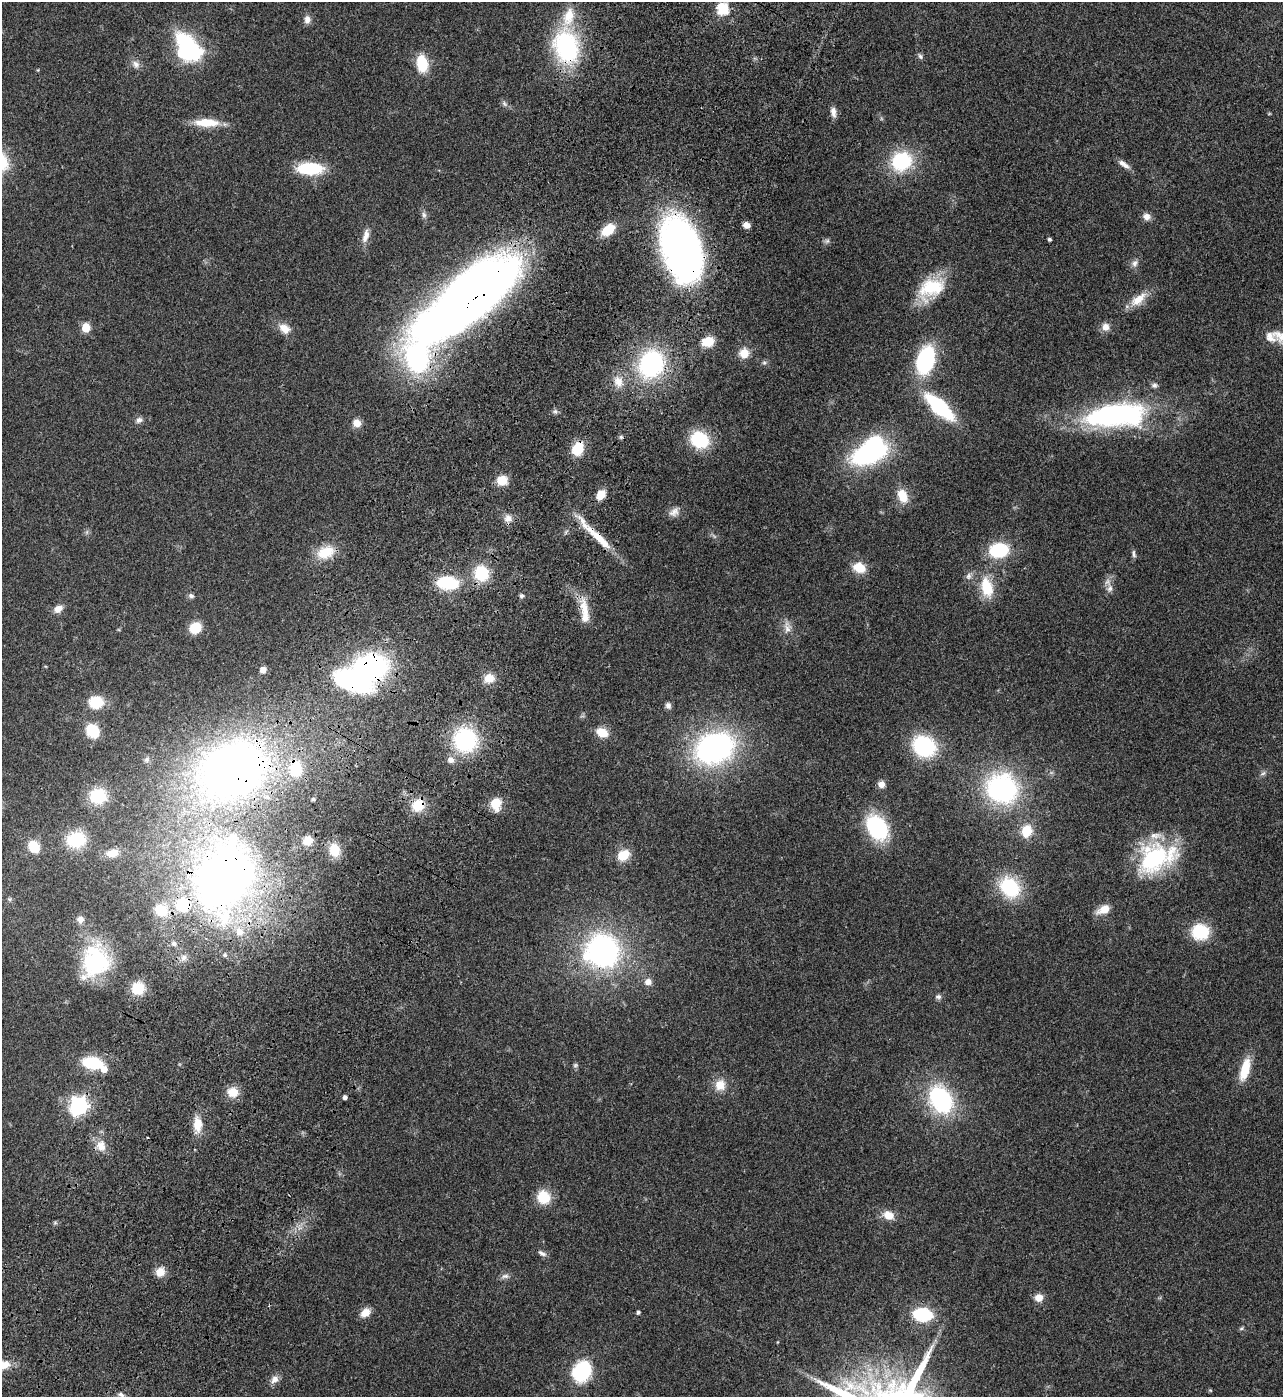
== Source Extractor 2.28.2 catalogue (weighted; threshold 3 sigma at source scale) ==
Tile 7 of 4 x 4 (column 3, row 2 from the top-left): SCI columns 2930-4210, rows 2995-4389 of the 5987 x 5985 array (HDU 1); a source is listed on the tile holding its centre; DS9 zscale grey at full resolution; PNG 1285 x 1399 px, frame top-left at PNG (2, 2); no overlay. Shown black and unused: <1% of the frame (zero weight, under 3 of 4 exposures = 13% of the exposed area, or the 3 px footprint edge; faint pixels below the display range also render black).
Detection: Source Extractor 2.28.2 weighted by HDU 2 'WHT'; one run over the whole footprint, this tile lists its part. Background 0.133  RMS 0.0074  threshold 0.0332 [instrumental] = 3 sigma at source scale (4.5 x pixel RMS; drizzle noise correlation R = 1.50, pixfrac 1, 0.05/0.05 arcsec/px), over >= 5 px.
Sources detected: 151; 4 too faint to see at this stretch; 4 inside a brighter object's white glare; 2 cosmic-ray / hot-pixel residue — not listed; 9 inside a brighter listed object's ellipse — not listed separately; the other 132 listed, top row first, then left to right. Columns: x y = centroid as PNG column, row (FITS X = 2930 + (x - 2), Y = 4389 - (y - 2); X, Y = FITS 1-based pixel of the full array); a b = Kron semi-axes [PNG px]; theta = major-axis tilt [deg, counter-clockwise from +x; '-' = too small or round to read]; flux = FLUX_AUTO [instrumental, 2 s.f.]
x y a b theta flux
723 9 6 6 - 72
569 16 27 14 73 17
307 19 11 8 88 4
188 47 22 13 -56 130
566 47 30 21 -75 100
920 56 8 6 -62 1.7
422 63 16 10 -81 25
136 64 11 9 -72 4.1
504 104 10 6 -46 2.1
833 112 14 6 -81 3.9
206 122 27 9 -1 19
901 161 17 15 31 56
1124 164 16 6 -34 4.3
310 168 23 11 -1 41
424 215 9 6 -80 2.3
1146 216 10 9 - 4.1
747 225 7 6 - 5.1
608 230 14 9 36 17
365 236 19 8 76 5.9
1049 239 3 3 - 1.5
827 241 8 6 3 1.8
681 249 65 37 -71 300
1134 263 10 8 63 3.4
931 288 36 23 33 36
467 299 119 39 39 780
1138 299 27 12 39 12
1105 327 10 10 - 5.4
86 328 5 5 - 28
284 328 15 10 -35 8.2
1270 337 15 12 -53 6.2
708 342 12 9 16 16
744 353 10 10 - 10
925 360 23 14 75 80
764 363 6 6 - 1.4
651 364 27 23 66 98
618 382 18 12 -59 9.2
1154 385 8 7 - 2.1
940 407 27 10 -43 82
555 411 6 6 - 1.7
1114 414 67 27 7 140
139 420 10 8 21 2.8
357 423 10 9 - 5.8
700 440 17 14 -27 39
578 449 11 8 68 24
869 453 28 14 20 130
502 480 12 11 - 11
601 495 9 8 - 9.7
903 496 16 10 -66 14
674 512 14 10 36 4.8
508 518 11 10 - 5.1
566 532 7 4 53 1.2
600 539 61 8 -46 22
999 550 17 13 7 40
326 552 26 17 21 17
1134 554 11 5 -82 1.8
859 568 16 13 -19 12
481 573 16 15 - 28
969 576 10 8 74 3.2
447 583 17 10 -5 46
987 587 24 13 -76 23
1110 588 12 8 86 3.5
191 596 8 6 -18 1.9
521 596 6 6 - 1.6
58 609 11 7 33 5.5
585 609 35 10 -77 13
787 627 19 10 -85 6.2
195 628 9 8 - 23
370 668 28 22 4 150
263 670 6 6 - 4.4
489 678 11 10 - 10
96 702 12 11 - 24
668 706 8 7 - 2.7
92 731 11 9 -56 28
602 732 14 10 -25 12
465 740 19 18 - 84
924 746 20 17 -30 67
714 748 33 24 22 190
147 759 8 7 - 2
451 760 10 9 - 4.2
233 769 70 53 24 480
1263 773 9 5 30 1.9
881 784 8 8 - 4.4
1002 789 30 27 -25 120
98 796 16 15 - 31
313 799 5 4 - 1.3
496 804 13 10 -85 14
418 805 15 13 54 16
877 827 23 16 -58 70
1026 831 14 10 75 16
76 840 18 14 5 36
308 840 10 9 - 8.4
34 847 8 7 - 26
334 850 15 12 -79 14
112 853 16 9 11 8.3
623 855 10 8 31 18
1156 858 42 28 22 84
224 879 102 74 68 450
1010 887 18 14 -48 55
9 899 6 5 - 1.1
1104 909 16 9 25 9.3
80 919 8 8 - 3.6
1200 932 16 14 -7 32
603 951 34 32 -52 150
95 961 37 29 70 66
648 982 9 8 - 4.5
138 988 15 15 - 16
938 997 8 7 - 2
92 1063 17 10 -10 38
575 1065 7 5 3 1.3
1245 1069 23 9 75 21
720 1085 16 14 76 10
233 1092 13 11 -10 11
345 1097 4 4 - 2.5
941 1100 26 18 -63 89
79 1106 7 7 - 300
197 1125 19 10 -90 12
101 1146 15 13 -70 8.4
543 1197 13 12 - 21
889 1215 12 9 -27 9.2
542 1253 13 6 -29 2.5
160 1272 10 9 - 8.5
505 1276 11 6 1 2.7
1039 1297 9 9 - 6.1
638 1312 5 4 - 1.4
365 1313 11 8 39 7.9
923 1314 15 10 -5 49
1241 1328 7 4 20 1.1
777 1342 5 3 - 0.51
2 1365 23 9 9 12
582 1371 19 15 65 49
274 1379 12 9 47 4.5
121 1395 8 5 -29 2.1
Overlapping masked pixels (flux is a lower limit): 12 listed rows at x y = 566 47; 681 249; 467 299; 651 364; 578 449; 600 539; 585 609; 370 668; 233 769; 418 805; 224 879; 603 951
Isophote crosses this tile's border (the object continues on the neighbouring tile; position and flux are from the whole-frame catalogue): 1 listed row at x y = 2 1365